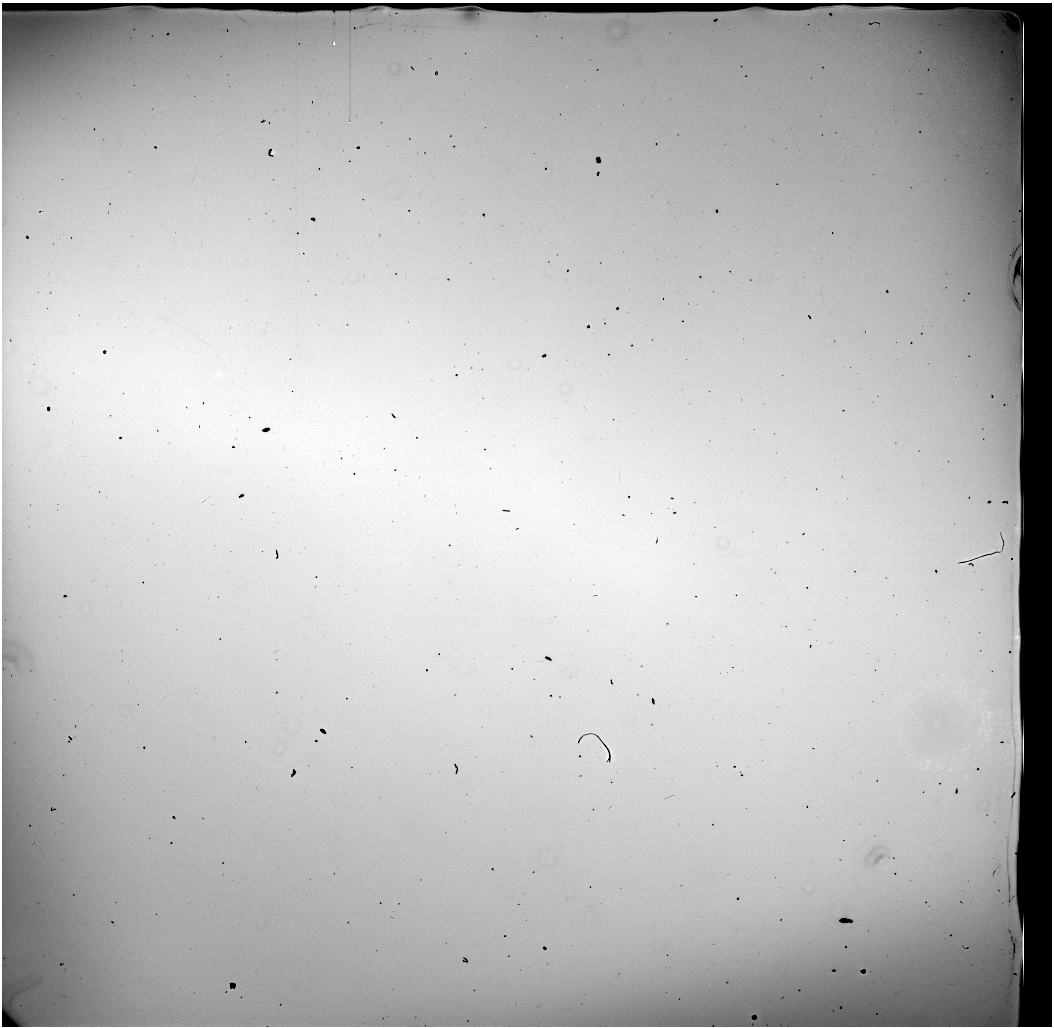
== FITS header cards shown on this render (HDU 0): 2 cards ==
NAXIS1  =                 1050 / length of data axis 1
NAXIS2  =                 1024 / length of data axis 2

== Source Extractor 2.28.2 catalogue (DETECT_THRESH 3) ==
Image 1050 x 1024 px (HDU 0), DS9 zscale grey, 1 PNG px = 1 image px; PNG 1054 x 1028 px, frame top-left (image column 1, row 1024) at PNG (2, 3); no overlay
Background 26300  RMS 110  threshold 334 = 3 sigma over >= 5 px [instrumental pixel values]
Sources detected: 16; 4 with non-positive FLUX_AUTO (blend fragments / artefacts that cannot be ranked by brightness) are not listed; the other 12 listed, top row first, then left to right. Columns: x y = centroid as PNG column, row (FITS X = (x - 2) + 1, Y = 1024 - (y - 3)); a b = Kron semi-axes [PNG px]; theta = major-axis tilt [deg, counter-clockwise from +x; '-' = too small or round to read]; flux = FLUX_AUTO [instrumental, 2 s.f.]
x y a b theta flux
888 8 12 2 6 21000
385 11 4 3 - 7300
16 13 38 4 2 76000
334 43 3 3 - 46000
350 122 3 2 - 7300
273 152 3 3 - 8300
218 374 6 5 - 13000
236 392 5 3 - 8300
197 426 3 2 - 10000
612 755 9 2 -89 16000
606 757 6 2 76 7900
928 762 7 5 58 19000
At the frame edge (FLAGS 8, measured only in part): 1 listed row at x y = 16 13
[4 non-positive-flux detections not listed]